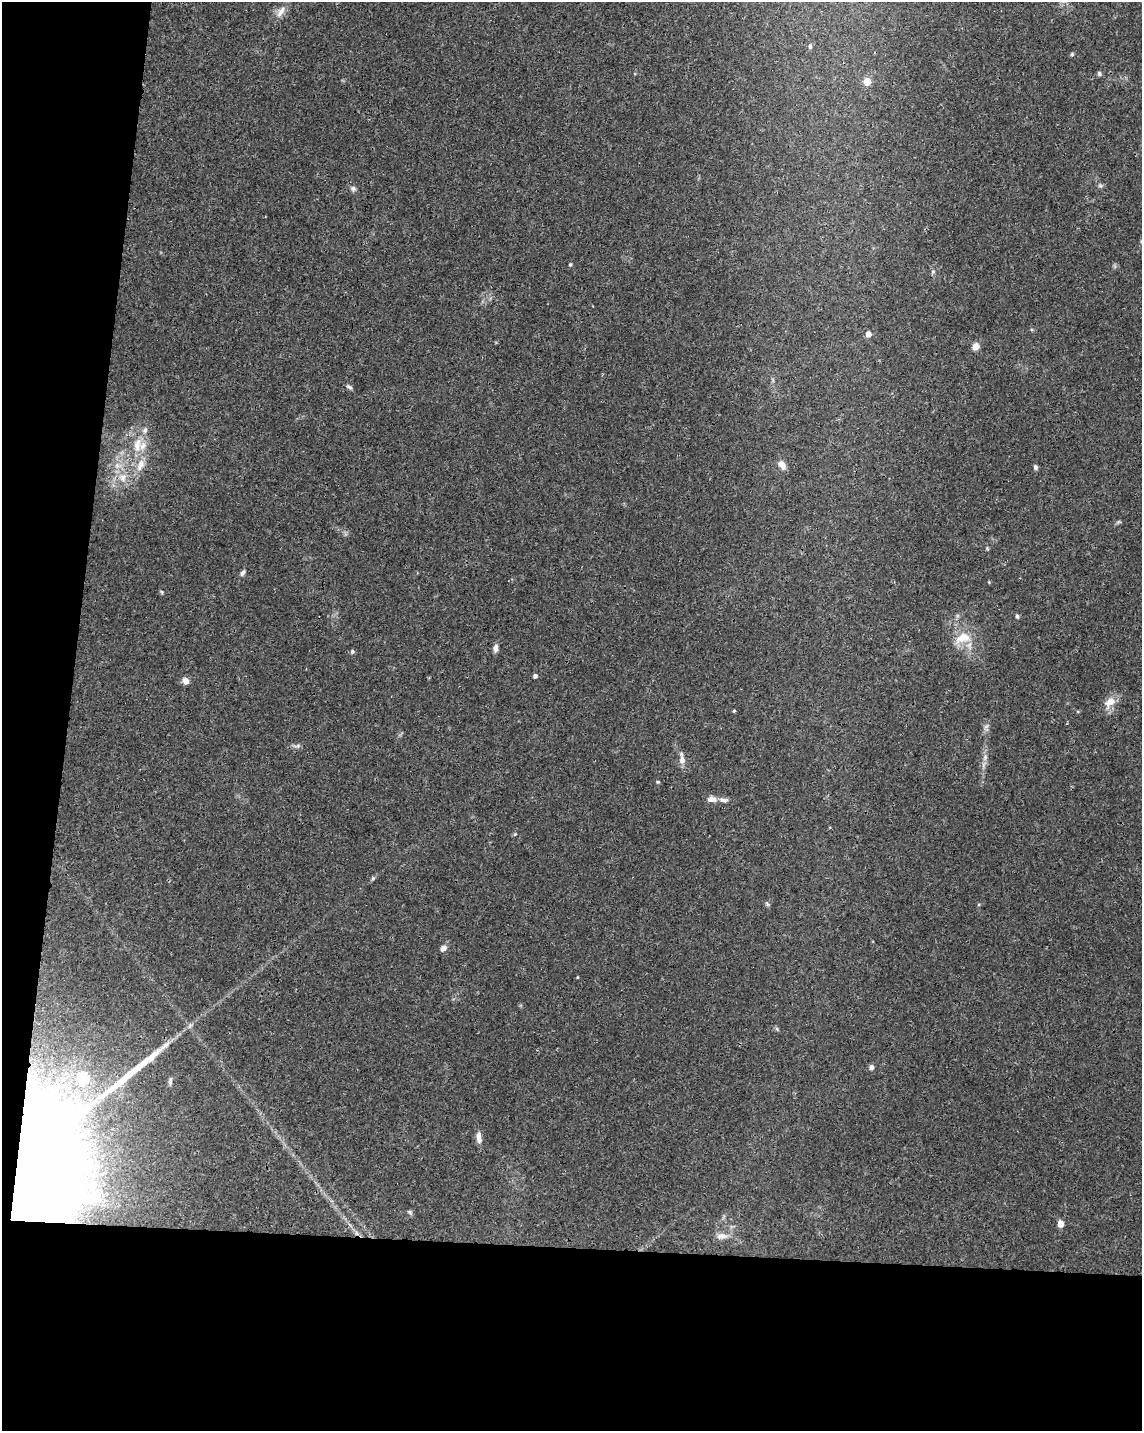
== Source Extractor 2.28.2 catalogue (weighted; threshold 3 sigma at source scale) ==
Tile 9 of 4 x 3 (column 1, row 3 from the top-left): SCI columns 4-1143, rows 232-1660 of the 4572 x 4802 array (HDU 1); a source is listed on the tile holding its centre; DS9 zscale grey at full resolution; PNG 1144 x 1433 px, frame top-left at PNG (2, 2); no overlay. Shown black and unused: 19% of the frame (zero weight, under 3 of 4 exposures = <1% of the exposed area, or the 3 px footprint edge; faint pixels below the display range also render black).
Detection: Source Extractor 2.28.2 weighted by HDU 2 'WHT'; one run over the whole footprint, this tile lists its part. Background 0.0366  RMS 0.0033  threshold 0.015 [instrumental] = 3 sigma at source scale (4.5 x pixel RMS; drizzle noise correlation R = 1.50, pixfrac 1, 0.0396/0.0396 arcsec/px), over >= 5 px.
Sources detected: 52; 2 inside a brighter object's white glare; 1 long thin detection or spike segment (spike, bleed or trail) — not listed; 4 inside a brighter listed object's ellipse — not listed separately; the other 45 listed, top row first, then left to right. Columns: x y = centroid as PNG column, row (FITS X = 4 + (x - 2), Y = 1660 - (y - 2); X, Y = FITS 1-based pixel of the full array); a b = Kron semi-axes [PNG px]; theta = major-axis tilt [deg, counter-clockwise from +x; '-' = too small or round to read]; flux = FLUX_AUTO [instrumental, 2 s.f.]
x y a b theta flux
281 11 18 8 56 2.7
810 46 6 4 88 0.76
1072 54 5 4 - 0.43
1099 73 5 5 - 0.75
867 81 5 5 - 7.2
1100 185 7 4 -19 0.6
353 188 7 6 - 0.97
570 264 4 4 - 0.45
933 271 6 4 0 0.47
868 334 5 5 - 2
975 346 5 5 - 4.5
349 387 9 4 -25 0.71
137 445 23 12 84 6.6
782 465 11 7 -54 2.4
1035 467 6 5 - 0.69
123 477 12 10 87 3.3
1118 522 7 4 45 0.5
242 573 8 5 57 0.99
162 592 6 4 -87 0.4
1017 616 6 4 -88 0.53
963 638 23 14 16 6.8
495 648 10 6 82 1.3
352 651 5 5 - 0.67
535 676 5 4 - 0.94
186 681 8 6 -52 2.1
1110 702 19 12 40 3.8
734 711 4 3 - 0.36
986 726 9 5 45 0.94
985 757 10 6 82 1.4
682 760 13 7 90 2.1
658 782 5 4 - 0.38
723 800 16 7 -3 1.9
515 834 5 4 - 0.37
373 878 6 5 - 0.54
767 904 7 4 -53 0.5
443 948 8 6 34 1.5
577 977 4 3 - 0.24
871 1067 5 5 - 1.3
83 1078 6 5 - 20
170 1081 9 4 86 0.9
479 1137 15 6 -85 2.2
29 1155 73 46 30 470
410 1212 8 5 -46 0.67
1060 1224 5 4 - 3.9
722 1236 17 8 2 2.7
Overlapping masked pixels (flux is a lower limit): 1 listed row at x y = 29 1155